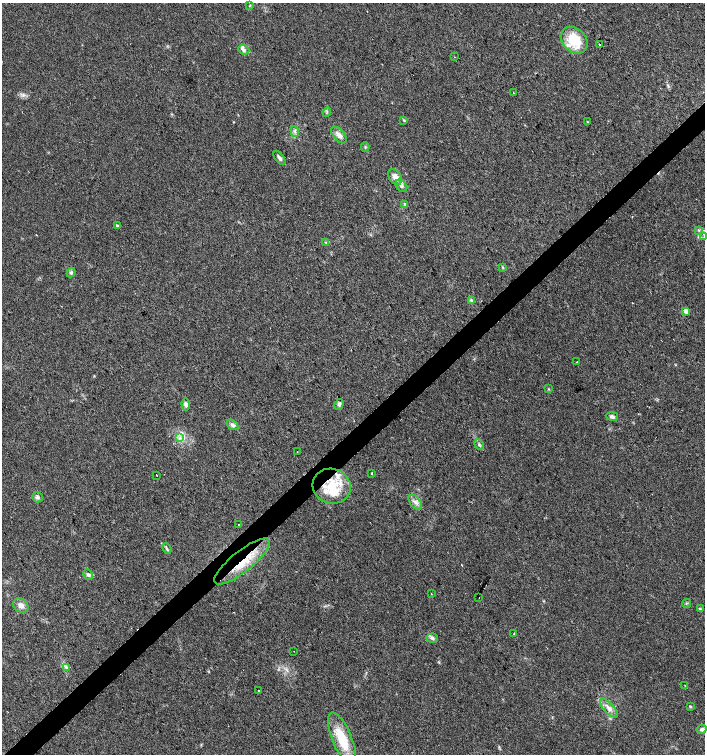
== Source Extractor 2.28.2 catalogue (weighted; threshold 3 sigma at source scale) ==
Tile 7 of 4 x 4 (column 3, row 2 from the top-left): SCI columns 2959-4363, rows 3011-4513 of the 5979 x 6015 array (HDU 1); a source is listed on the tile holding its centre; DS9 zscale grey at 2 x 2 block average (1 PNG px = mean of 2 x 2 image px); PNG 707 x 756 px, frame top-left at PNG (2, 3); each listed source drawn as its Kron ellipse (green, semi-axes under 4 px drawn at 4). Shown black and unused: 4% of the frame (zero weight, under 2 of 3 exposures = <1% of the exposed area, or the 3 px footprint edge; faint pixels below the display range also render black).
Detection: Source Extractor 2.28.2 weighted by HDU 2 'WHT'; one run over the whole footprint, this tile lists its part. Background 0.0447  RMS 0.0057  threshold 0.0256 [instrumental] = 3 sigma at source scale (4.5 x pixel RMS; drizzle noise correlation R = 1.50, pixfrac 1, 0.0396/0.0396 arcsec/px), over >= 5 px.
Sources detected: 62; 1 cosmic-ray / hot-pixel residue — neither listed nor drawn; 4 inside a brighter listed object's ellipse — not listed separately; the other 57 listed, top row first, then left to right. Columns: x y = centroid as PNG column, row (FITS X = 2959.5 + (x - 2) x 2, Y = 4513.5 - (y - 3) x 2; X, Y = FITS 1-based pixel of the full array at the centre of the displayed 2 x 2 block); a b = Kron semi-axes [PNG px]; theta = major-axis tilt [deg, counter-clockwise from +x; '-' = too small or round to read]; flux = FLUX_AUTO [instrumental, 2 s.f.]
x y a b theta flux
250 5 3 2 - 0.96
574 40 15 11 -43 46
599 45 2 2 - 14
244 50 6 4 -21 3
454 57 2 2 - 1.8
513 93 2 2 - 0.7
327 112 4 2 - 1.5
404 120 4 3 - 1.3
587 121 2 2 - 1.6
295 131 5 3 - 2.6
339 135 10 5 -48 8.4
365 147 5 3 - 1.6
280 158 8 3 -52 3.9
395 177 8 6 -53 9.4
401 186 7 5 -46 4.2
405 204 4 3 - 1.6
117 226 3 2 - 2.5
698 230 4 3 - 1.6
704 237 3 2 - 1.4
326 242 3 3 - 1.1
503 267 3 2 - 1.1
71 272 5 4 - 2.4
471 300 3 3 - 1.7
686 311 3 3 - 13
577 362 2 2 - 2.1
549 389 3 3 - 1
186 404 6 4 -87 4.8
339 404 5 4 - 3.2
612 416 6 4 -11 3.5
232 425 6 4 -36 4.4
180 437 4 2 - 2
479 445 5 3 - 2.2
297 451 2 2 - 0.48
371 473 3 2 - 1.2
157 475 2 2 - 0.61
332 486 19 17 -20 46
37 497 5 5 - 3.5
415 502 8 5 -50 6
238 524 2 2 - 1.8
167 549 5 3 - 2.1
242 562 34 10 39 47
88 575 6 4 -64 2.9
431 594 2 2 - 0.62
479 598 2 2 - 1.8
686 603 5 3 - 1.6
21 606 8 6 -37 7.3
700 609 4 3 - 1.6
514 633 2 2 - 0.67
432 638 6 4 6 3.2
294 651 2 2 - 0.43
66 667 4 2 - 1.4
685 686 2 2 - 0.56
259 690 2 2 - 4
690 706 3 2 - 1.9
609 708 12 5 -48 8.2
701 729 5 4 - 3
342 739 28 9 -68 47
Overlapping masked pixels (flux is a lower limit): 2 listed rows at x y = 332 486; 242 562
Isophote crosses this tile's border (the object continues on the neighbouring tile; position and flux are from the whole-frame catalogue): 1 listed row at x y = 704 237
Diffuse or blended objects may show on this block-average render without a row.